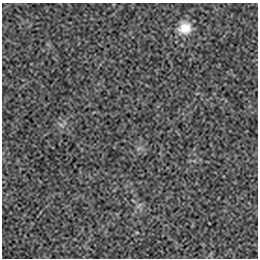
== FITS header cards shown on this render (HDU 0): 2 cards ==
NAXIS1  =                  256 / length of data axis 1
NAXIS2  =                  256 / length of data axis 2

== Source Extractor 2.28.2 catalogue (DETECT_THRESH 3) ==
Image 256 x 256 px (HDU 0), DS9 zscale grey, 1 PNG px = 1 image px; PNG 260 x 260 px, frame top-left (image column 1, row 256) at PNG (2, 3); no overlay
Background 9.66e-06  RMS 0.0021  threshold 0.00618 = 3 sigma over >= 5 px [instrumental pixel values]
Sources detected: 4; all 4 listed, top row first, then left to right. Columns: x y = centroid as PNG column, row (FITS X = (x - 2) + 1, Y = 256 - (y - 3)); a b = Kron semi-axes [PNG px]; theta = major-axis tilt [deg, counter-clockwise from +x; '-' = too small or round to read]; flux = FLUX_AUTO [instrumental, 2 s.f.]
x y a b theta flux
184 28 18 17 - 2.6
61 125 8 4 -37 0.28
139 148 7 4 19 0.27
139 205 11 3 49 0.28